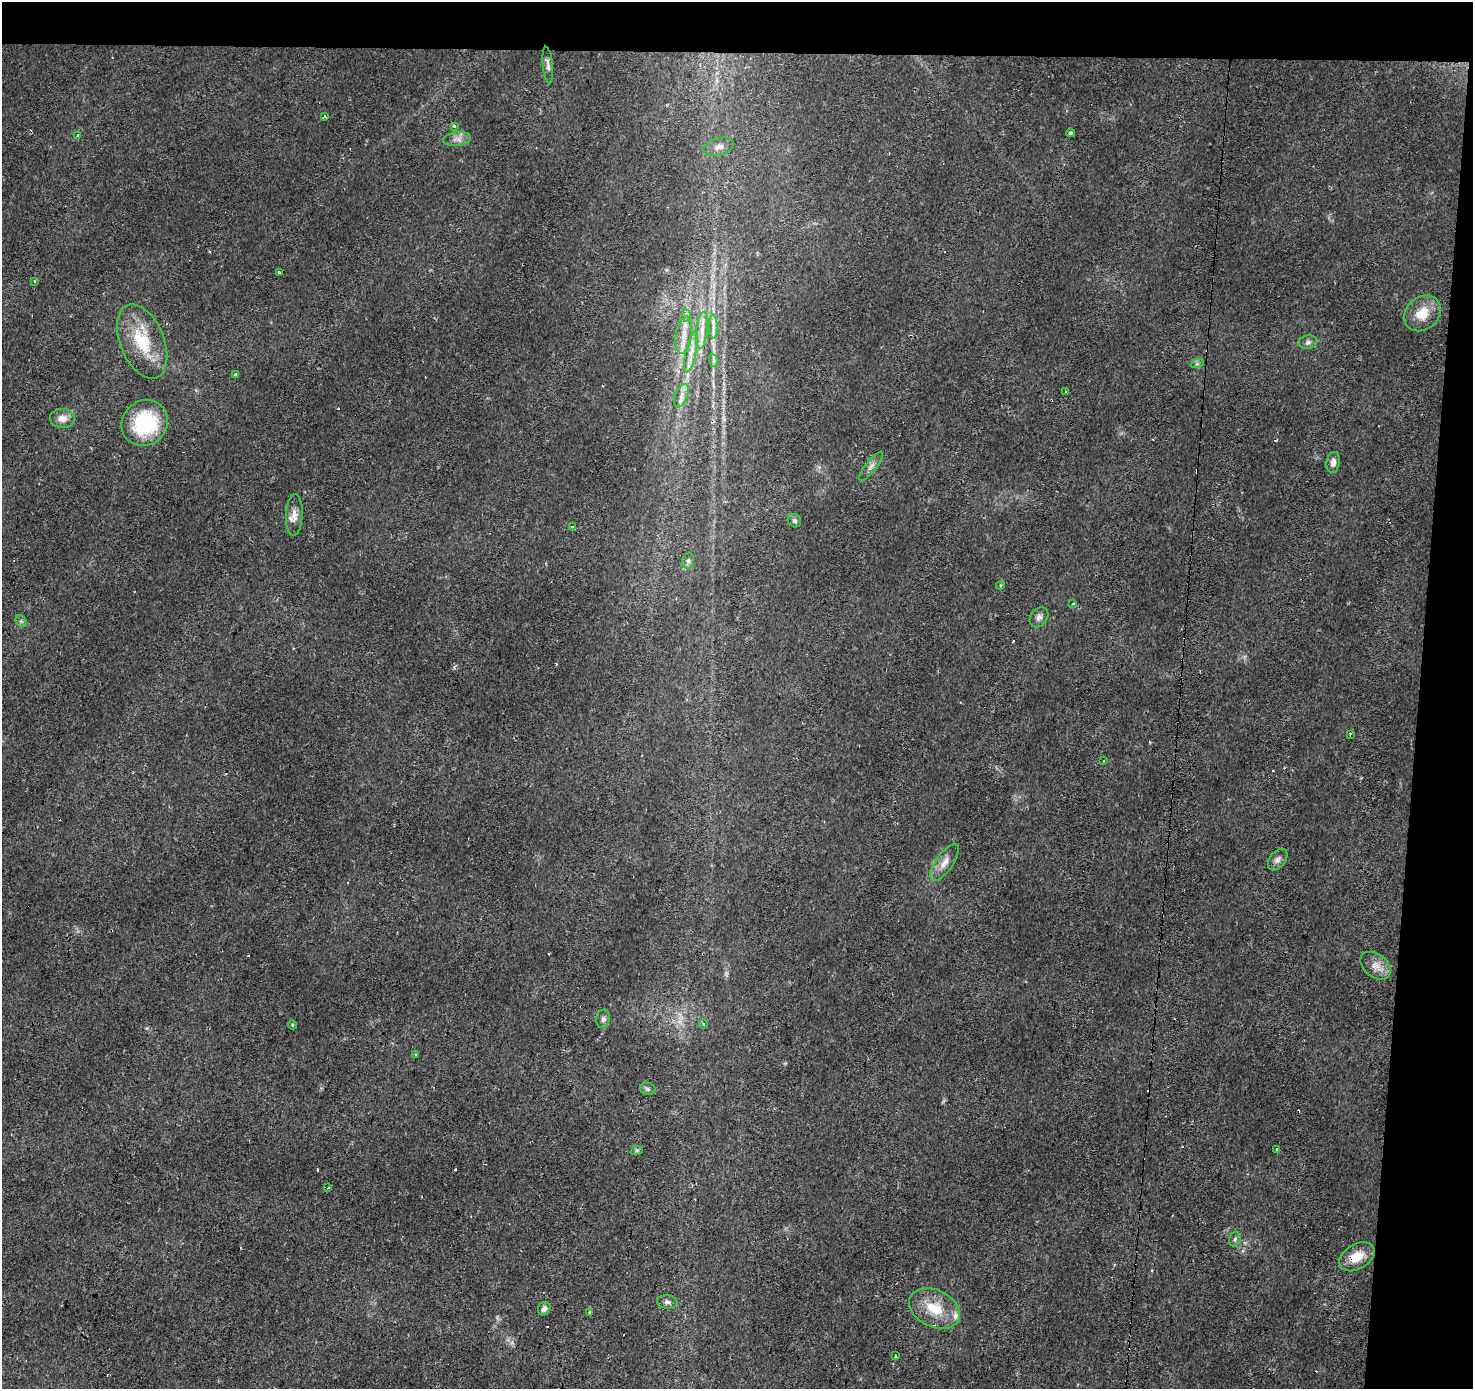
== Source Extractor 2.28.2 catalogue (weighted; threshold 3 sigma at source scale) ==
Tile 3 of 3 x 3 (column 3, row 1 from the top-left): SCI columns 2948-4418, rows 3048-4434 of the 4418 x 4659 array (HDU 1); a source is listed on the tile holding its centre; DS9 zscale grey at full resolution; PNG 1475 x 1391 px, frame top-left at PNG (2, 2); each listed source drawn as its Kron ellipse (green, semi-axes under 4 px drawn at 4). Shown black and unused: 7% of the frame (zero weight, under 2 of 3 exposures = <1% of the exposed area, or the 3 px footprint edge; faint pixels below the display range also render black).
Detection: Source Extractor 2.28.2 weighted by HDU 2 'WHT'; one run over the whole footprint, this tile lists its part. Background 0.0215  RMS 0.0033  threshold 0.015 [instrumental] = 3 sigma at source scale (4.5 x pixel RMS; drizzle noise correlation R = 1.50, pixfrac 1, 0.0396/0.0396 arcsec/px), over >= 5 px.
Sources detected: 70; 14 cosmic-ray / hot-pixel residue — neither listed nor drawn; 2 inside a brighter listed object's ellipse — not listed separately; the other 54 listed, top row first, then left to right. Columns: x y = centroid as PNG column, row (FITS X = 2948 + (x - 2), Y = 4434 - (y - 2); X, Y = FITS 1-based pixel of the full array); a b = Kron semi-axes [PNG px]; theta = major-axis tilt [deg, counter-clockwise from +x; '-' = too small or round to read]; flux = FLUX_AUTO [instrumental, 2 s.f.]
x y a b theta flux
548 65 18 5 -84 1.5
324 117 3 3 - 1.8
455 126 3 3 - 1.6
1071 133 4 4 - 0.66
78 136 3 3 - 2.4
457 139 14 7 8 1.9
719 147 15 8 16 2.2
279 272 4 3 - 0.45
35 281 3 3 - 2.5
1422 313 20 16 42 6.9
686 315 7 4 -72 0.79
713 327 12 4 -88 1.4
702 330 18 5 83 2.6
684 335 19 8 81 3.5
142 341 39 22 -68 16
1308 342 9 6 10 1.1
691 351 21 5 77 2.8
713 360 7 4 -71 0.61
1197 364 7 4 19 0.6
235 374 3 3 - 1.3
1066 392 2 2 - 0.33
681 396 12 6 68 1.7
62 418 12 9 -5 2.8
145 423 24 22 45 23
1333 462 10 6 81 1.9
871 466 18 5 52 1.6
294 515 21 8 87 2.8
794 521 7 6 - 0.82
572 527 3 3 - 1.7
688 561 8 6 76 0.96
1000 586 4 3 - 0.47
1073 604 4 3 - 0.33
1039 617 11 8 51 1.5
21 621 6 5 - 0.65
1350 734 3 3 - 0.47
1103 761 3 2 - 0.29
1278 859 12 8 53 1.6
945 862 22 8 55 3.4
1376 966 17 11 -38 3.5
603 1019 9 6 80 1.1
704 1024 5 4 - 0.43
292 1025 5 4 - 0.37
415 1055 4 2 - 0.5
648 1089 8 6 -16 0.8
1276 1149 3 3 - 2.3
637 1150 6 4 18 0.53
328 1188 4 3 - 0.45
1235 1239 7 5 76 0.67
1357 1257 19 12 30 6.6
667 1302 10 6 -6 1.2
935 1308 27 18 -26 10
544 1309 7 6 - 1.4
590 1312 4 3 - 0.54
896 1356 3 3 - 2.2
Overlapping masked pixels (flux is a lower limit): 1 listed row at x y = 1357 1257